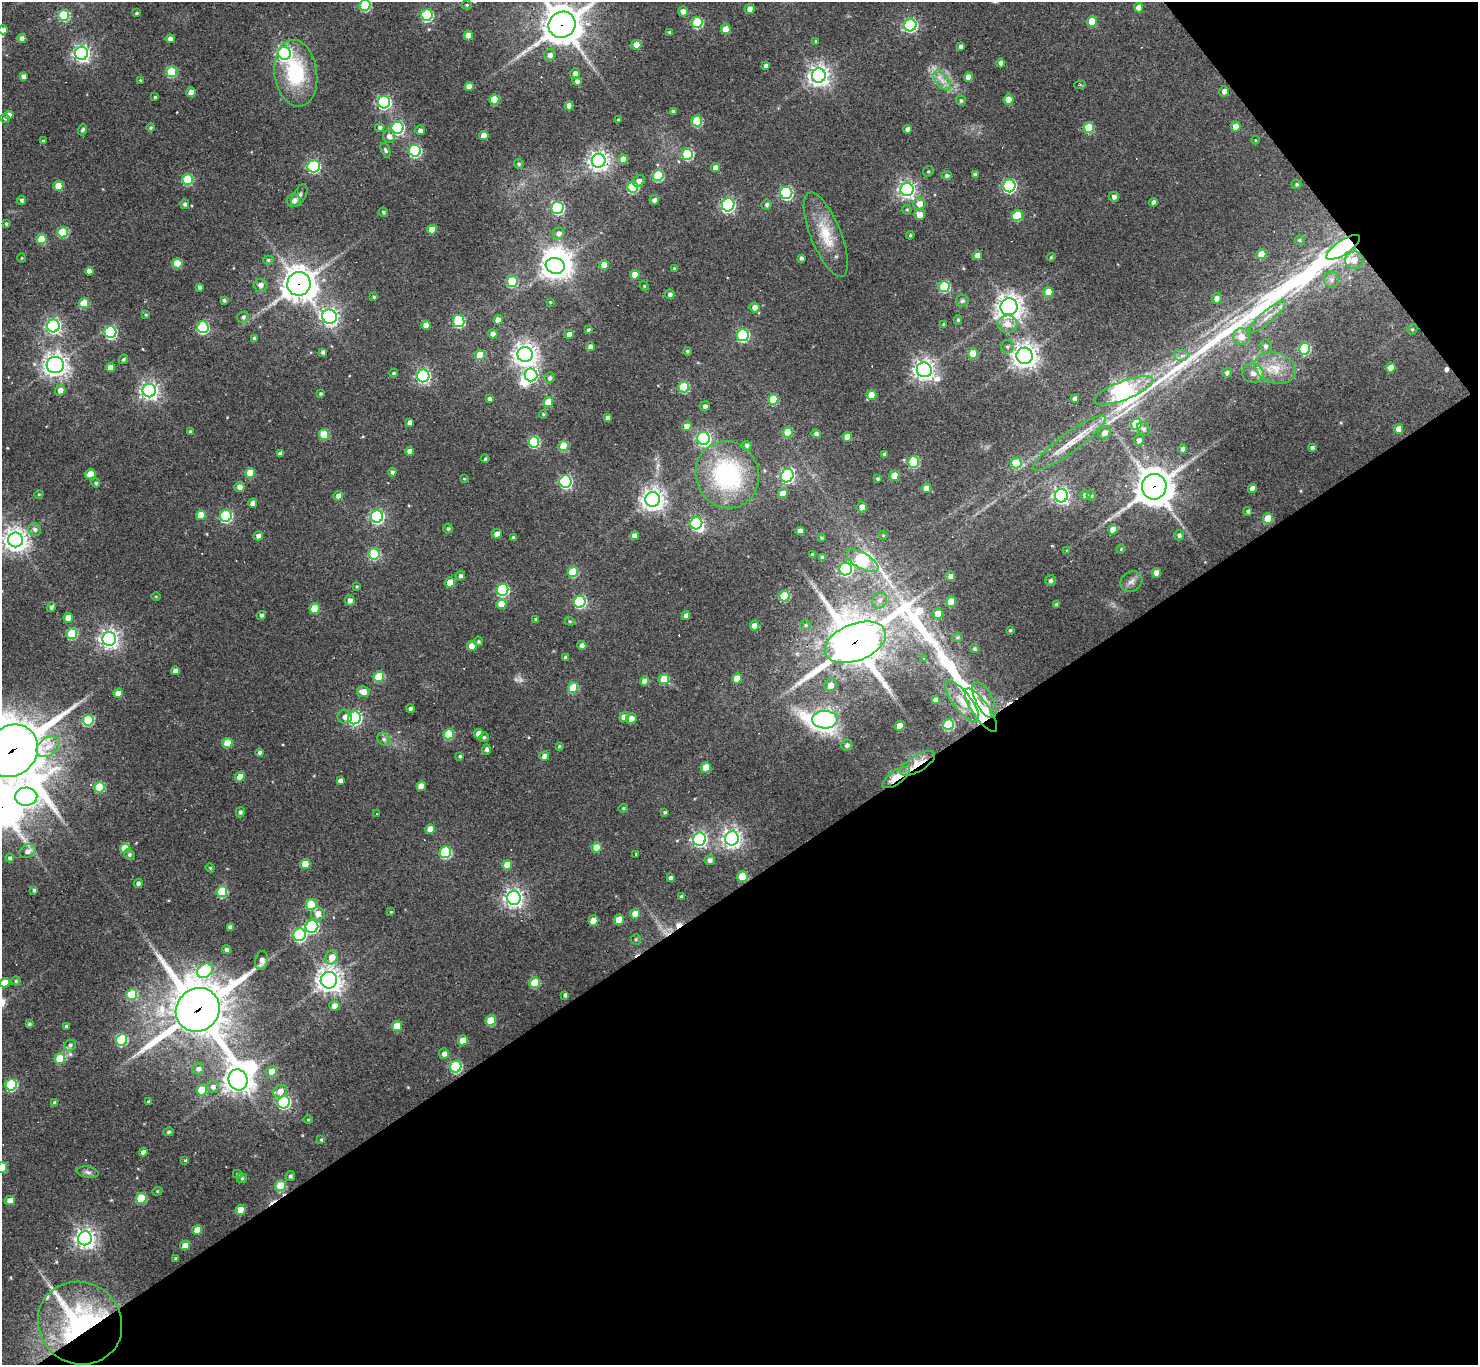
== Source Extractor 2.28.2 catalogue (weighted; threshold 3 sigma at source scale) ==
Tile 12 of 4 x 4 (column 4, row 3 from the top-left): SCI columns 4429-5904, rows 1518-2880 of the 5905 x 5899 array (HDU 1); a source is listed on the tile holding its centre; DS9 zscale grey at full resolution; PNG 1480 x 1367 px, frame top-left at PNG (2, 2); each listed source drawn as its Kron ellipse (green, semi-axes under 4 px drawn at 4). Shown black and unused: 38% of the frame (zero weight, under 3 of 4 exposures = <1% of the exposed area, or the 3 px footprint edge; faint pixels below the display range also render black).
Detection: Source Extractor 2.28.2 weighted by HDU 2 'WHT'; one run over the whole footprint, this tile lists its part. Background 0.123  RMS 0.0066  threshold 0.0298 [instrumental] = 3 sigma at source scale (4.5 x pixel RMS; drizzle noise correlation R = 1.50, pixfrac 1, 0.05/0.05 arcsec/px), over >= 5 px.
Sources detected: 454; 1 too faint to see at this stretch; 7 inside a brighter object's white glare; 10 cosmic-ray / hot-pixel residue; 1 long thin detection or spike segment (spike, bleed or trail) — neither listed nor drawn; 2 inside a brighter listed object's ellipse — not listed separately; the other 433 listed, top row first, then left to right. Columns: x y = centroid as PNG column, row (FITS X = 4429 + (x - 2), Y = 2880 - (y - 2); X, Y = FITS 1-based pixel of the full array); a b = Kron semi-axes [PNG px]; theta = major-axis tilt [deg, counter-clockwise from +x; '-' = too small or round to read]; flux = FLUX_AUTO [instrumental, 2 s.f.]
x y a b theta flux
365 5 5 5 - 49
467 5 5 4 - 0.94
1139 8 5 4 - 6.5
750 9 5 4 - 4.8
683 11 5 5 - 4.1
136 13 4 3 - 0.97
64 15 5 5 - 45
427 15 6 5 - 68
1092 21 5 5 - 19
697 22 5 5 - 55
562 25 14 12 37 1600
910 25 6 6 - 98
726 29 5 5 - 15
3 30 4 4 - 3
670 32 4 4 - 1.5
468 36 4 4 - 8.1
22 38 4 4 - 3.1
170 39 4 4 - 3.4
816 41 4 4 - 0.73
636 45 5 5 - 7.8
961 46 4 4 - 2
81 53 6 6 - 230
284 53 6 6 - 180
550 55 6 5 - 3.2
1001 63 4 4 - 2.4
766 66 4 4 - 2.9
172 72 5 5 - 41
296 73 33 21 -82 47
575 73 5 4 - 3
819 75 7 7 - 430
23 76 4 4 - 2.7
969 77 4 4 - 6.9
140 80 4 3 - 0.68
942 80 11 6 -52 4.5
577 81 5 4 - 1.9
1080 85 6 4 7 1
469 87 4 4 - 4.9
1224 91 5 5 - 4.5
191 92 5 4 - 9.5
155 97 3 3 - 0.87
494 99 5 5 - 21
1009 100 5 5 - 15
961 101 5 5 - 1.4
384 102 6 6 - 130
569 106 4 4 - 5.4
673 111 4 3 - 1.6
9 115 4 4 - 4
5 118 5 4 - 0.91
618 120 4 3 - 1.1
697 121 5 5 - 38
380 127 4 4 - 1.9
1236 127 5 4 - 12
151 128 4 4 - 1
397 128 6 6 - 100
1089 128 5 5 - 31
908 129 4 4 - 2.9
83 130 5 4 - 1.6
420 130 5 4 - 2.4
484 135 4 4 - 7.9
389 136 6 6 - 3.2
1255 140 4 3 - 0.47
43 141 4 4 - 1.5
386 150 8 4 -66 1.5
415 151 6 6 - 76
687 154 5 5 - 55
623 159 4 4 - 7
599 161 7 7 - 400
519 164 5 4 - 1.2
313 166 6 6 - 99
715 168 4 4 - 4.7
928 171 6 5 - 1.1
975 175 4 4 - 2
658 176 5 5 - 43
947 176 5 4 - 1.8
187 179 5 5 - 43
639 181 6 5 - 3.4
1297 184 5 4 - 0.96
58 186 5 5 - 14
1009 186 6 6 - 120
633 187 5 5 - 46
907 189 6 6 - 240
786 193 6 6 - 100
299 195 12 6 62 2.4
1114 197 5 5 - 2.3
21 200 5 4 - 1.6
294 200 7 6 - 3.8
654 200 4 4 - 2.7
1153 202 4 3 - 2
185 204 5 4 - 1.8
919 204 6 6 - 6
728 205 7 6 - 130
766 205 5 5 - 1.6
558 208 6 6 - 90
907 210 5 4 - 0.88
383 212 5 4 - 1.2
919 215 5 5 - 5.6
1017 215 6 5 - 25
6 224 4 3 - 1.1
432 230 5 4 - 10
63 232 5 5 - 33
559 233 6 5 - 3.2
826 235 45 15 -68 23
910 235 4 4 - 0.86
42 239 5 5 - 19
1299 240 5 4 - 1.2
1343 247 19 7 34 240
1261 254 5 5 - 15
977 255 5 4 - 3.6
1051 257 4 3 - 0.71
21 258 4 3 - 0.6
801 258 4 4 - 1.7
268 260 5 4 - 1.1
1354 260 9 8 - 7.1
177 263 5 5 - 19
604 265 5 4 - 10
555 266 9 8 - 560
674 268 4 3 - 0.58
89 271 4 4 - 4.1
635 275 4 4 - 11
1332 279 8 7 - 2.7
512 281 5 5 - 39
299 284 12 11 - 990
260 285 6 6 - 3.4
644 286 5 4 - 0.7
944 286 5 5 - 50
199 287 4 3 - 1.7
1048 292 5 5 - 14
670 294 5 4 - 2.1
374 297 4 3 - 0.92
1217 298 5 5 - 3.4
224 300 3 3 - 1.3
962 301 6 6 - 1.4
550 302 3 3 - 0.6
84 303 5 5 - 20
755 307 5 5 - 5.1
1009 307 8 8 - 580
146 315 4 3 - 0.75
243 317 6 5 - 1.7
330 317 7 7 - 230
1267 317 24 6 40 7.1
498 320 5 5 - 4.6
958 320 5 4 - 1
459 321 6 5 - 56
943 324 4 3 - 0.74
1007 324 10 8 -4 6.9
426 325 4 4 - 6.5
53 326 6 6 - 170
203 327 6 6 - 73
1412 329 5 4 - 1
588 330 4 3 - 1.2
110 332 6 6 - 92
493 334 4 4 - 3.6
569 334 4 4 - 5.6
743 335 6 6 - 78
1241 337 8 8 - 7.5
254 338 4 4 - 1.4
1266 346 7 6 - 2.3
591 347 4 4 - 4.6
1007 347 6 6 - 1.6
1304 349 6 5 - 56
687 351 4 4 - 1.3
323 352 4 4 - 1.9
525 354 7 7 - 560
973 354 5 5 - 15
480 355 5 5 - 18
1181 355 7 5 -1 2.2
1025 356 8 8 - 540
123 359 5 4 - 1.1
55 365 8 8 - 450
110 367 4 4 - 5.7
1391 367 5 4 - 7.7
1275 368 21 15 -18 16
924 370 7 7 - 410
394 373 4 3 - 0.91
1227 373 5 5 - 1.8
1253 373 11 9 -9 4.8
531 375 6 6 - 90
423 376 6 6 - 150
550 378 5 5 - 1.8
684 387 5 5 - 42
60 390 5 5 - 3.6
149 391 6 6 - 280
1123 391 31 9 21 350
321 394 4 3 - 1
871 395 5 5 - 11
489 399 4 4 - 2.2
1075 399 4 4 - 3.7
773 400 5 5 - 28
548 402 5 5 - 14
705 406 5 4 - 2.2
543 414 4 3 - 0.71
607 417 4 3 - 1.8
409 422 4 4 - 2.5
1136 424 5 5 - 37
687 426 5 5 - 4.8
1144 429 7 6 - 1.9
1399 429 5 4 - 6.7
190 432 4 4 - 1.3
788 432 5 5 - 16
1105 433 6 6 - 4.4
816 434 5 4 - 2
324 435 5 5 - 28
847 437 5 5 - 8.8
704 438 6 6 - 150
1139 440 5 5 - 2.7
534 442 5 5 - 52
1069 443 44 9 36 16
564 446 5 5 - 28
747 446 4 4 - 2.2
1312 447 4 4 - 1.6
1183 449 5 4 - 2
410 451 4 4 - 4.2
280 454 4 4 - 2.5
884 454 4 4 - 2
485 459 4 3 - 1
913 462 5 5 - 41
1016 463 5 5 - 23
392 472 4 4 - 1.7
250 473 5 5 - 14
90 474 5 4 - 9.1
727 475 34 31 -69 82
787 476 7 6 - 140
894 476 5 5 - 15
464 479 3 3 - 0.56
878 479 4 3 - 1.2
565 482 6 6 - 110
96 483 4 4 - 1.3
240 487 5 5 - 3.4
1154 487 13 12 - 1400
926 488 5 4 - 6.6
1252 488 4 4 - 4.5
783 493 5 5 - 7.4
39 494 4 3 - 0.58
1085 495 5 5 - 3.6
338 496 5 4 - 3.8
1061 496 7 6 - 210
1091 496 5 4 - 1.1
653 500 7 7 - 510
253 503 4 4 - 4.6
862 507 5 5 - 4.2
1248 511 4 4 - 1.6
201 515 5 5 - 14
226 516 6 6 - 75
377 517 6 6 - 130
1268 518 5 5 - 19
696 523 6 6 - 96
35 529 6 6 - 2.3
448 529 5 5 - 1.4
1113 530 5 5 - 7.1
800 531 5 4 - 3.8
497 534 5 4 - 4.9
883 535 4 4 - 0.73
1179 535 5 5 - 1.9
258 536 5 4 - 3.3
634 536 4 4 - 4.5
513 537 4 4 - 0.95
821 537 4 3 - 0.8
16 540 7 7 - 570
1121 549 4 4 - 0.71
1067 551 4 3 - 0.62
374 554 5 5 - 52
812 555 4 3 - 1.6
822 558 4 4 - 2.4
862 561 18 8 -30 75
846 569 6 6 - 130
573 572 5 5 - 30
1156 573 5 4 - 5.9
460 576 5 4 - 2
950 576 5 4 - 2.6
1051 580 5 5 - 1.8
450 582 5 5 - 12
1131 582 11 9 39 3.8
357 586 4 4 - 0.81
502 590 6 6 - 71
156 596 4 3 - 0.58
784 596 5 5 - 32
350 600 5 5 - 3.2
880 600 8 7 - 3
580 602 6 5 - 77
951 602 5 5 - 13
501 604 5 5 - 9.6
1057 605 4 3 - 1.7
51 607 5 3 - 1.7
315 609 5 5 - 16
938 614 5 5 - 7.9
261 615 4 4 - 1.7
686 616 4 4 - 3.7
68 618 5 4 - 9.6
536 619 4 3 - 1.5
570 621 5 4 - 0.9
806 625 5 5 - 1.1
754 626 4 4 - 6.5
1010 630 3 3 - 0.8
72 634 5 5 - 39
958 637 5 3 - 0.95
109 639 7 7 - 330
478 641 5 5 - 1.1
855 642 32 18 22 2900
582 645 4 4 - 2.8
472 646 5 4 - 8.8
974 649 5 4 - 1.1
566 657 3 3 - 1.5
924 659 4 2 - 0.75
175 671 4 4 - 3.5
379 677 5 5 - 29
664 679 5 5 - 21
737 679 5 5 - 14
645 681 5 4 - 5
830 685 6 6 - 5.8
573 688 5 5 - 26
363 692 6 5 - 5.6
118 693 5 4 - 6.8
935 700 4 4 - 2.7
984 700 20 8 -63 7.2
962 701 25 9 -52 11
410 709 4 4 - 2.2
981 710 25 8 -55 75
345 717 7 7 - 3.4
624 717 5 4 - 7
355 718 6 6 - 130
631 719 5 5 - 4.8
88 720 5 5 - 40
825 720 13 8 -2 370
948 725 5 5 - 43
900 726 5 4 - 9.4
449 734 5 5 - 25
479 734 5 4 - 7.7
484 737 5 4 - 1.2
384 739 7 6 - 1.8
227 743 5 5 - 17
847 745 6 5 - 2.1
559 746 4 4 - 0.78
48 747 13 8 36 6.8
487 749 5 4 - 1.8
12 751 28 24 44 3500
260 753 4 4 - 1.8
460 756 3 3 - 1
544 756 5 4 - 3.8
917 763 20 8 31 12
706 767 5 5 - 16
240 777 5 4 - 8.6
896 778 16 6 34 23
340 781 4 4 - 2.8
421 786 5 4 - 6.5
99 787 5 5 - 35
26 797 11 9 2 270
623 808 5 4 - 0.88
240 812 5 4 - 1.6
665 812 3 3 - 1.1
377 813 3 2 - 0.62
430 829 5 4 - 6.8
732 838 7 7 - 320
700 839 6 6 - 170
596 847 5 5 - 13
125 848 5 4 - 15
28 851 8 6 30 3.4
445 852 6 5 - 61
129 854 5 5 - 1.4
636 854 3 2 - 0.87
10 858 4 4 - 1.8
710 860 5 5 - 2.6
305 864 5 5 - 16
507 865 5 4 - 10
210 868 4 4 - 0.76
742 877 5 5 - 21
670 878 4 4 - 1.8
138 883 5 4 - 2.4
34 890 4 3 - 1.3
222 892 5 5 - 40
681 896 3 3 - 1.3
514 898 7 6 - 320
311 905 5 5 - 32
391 912 4 4 - 0.61
635 913 5 5 - 7.6
318 914 7 6 - 5.6
619 920 5 5 - 10
593 921 5 5 - 14
230 927 4 4 - 2.3
312 927 6 6 - 97
299 935 6 6 - 78
636 939 5 5 - 0.93
226 950 4 4 - 1.8
332 957 7 6 - 8.1
262 960 9 6 82 3.9
205 971 8 6 35 54
329 980 8 8 - 580
16 981 4 4 - 0.88
5 983 5 4 - 9.8
535 983 5 5 - 26
132 995 5 5 - 34
565 995 4 4 - 1.7
334 1006 5 5 - 4.6
198 1010 23 21 42 2900
491 1020 5 5 - 25
29 1024 4 4 - 1.3
397 1026 5 5 - 21
66 1027 3 3 - 2
121 1040 6 5 - 57
463 1040 5 5 - 11
70 1045 6 5 - 1.9
444 1054 5 5 - 3.1
60 1059 5 5 - 26
456 1067 6 5 - 59
198 1069 6 5 - 2.5
271 1071 5 5 - 7.6
238 1080 11 9 -65 720
11 1085 6 5 - 59
213 1087 6 6 - 2.8
202 1090 5 5 - 21
280 1091 7 6 - 5.4
148 1101 3 3 - 0.93
284 1102 6 6 - 110
55 1103 4 4 - 2
308 1120 4 4 - 0.79
169 1132 5 4 - 1.2
321 1140 4 3 - 0.86
143 1152 4 4 - 3.9
185 1160 3 3 - 1.1
2 1167 5 5 - 18
88 1172 11 5 -10 2.1
238 1174 5 4 - 0.74
290 1176 5 4 - 1.6
242 1178 5 4 - 1.1
281 1186 5 5 - 29
157 1191 5 4 - 0.91
141 1198 5 5 - 28
10 1201 5 4 - 7
240 1210 5 5 - 8.9
197 1230 5 4 - 11
85 1238 7 7 - 400
185 1245 5 4 - 8.8
176 1258 3 3 - 1.1
80 1323 43 40 -37 160
Overlapping masked pixels (flux is a lower limit): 11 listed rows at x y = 562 25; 1343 247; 299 284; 1154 487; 855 642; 981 710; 12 751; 917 763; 896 778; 198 1010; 80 1323
Isophote crosses this tile's border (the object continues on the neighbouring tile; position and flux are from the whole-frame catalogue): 5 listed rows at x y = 365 5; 562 25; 3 30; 12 751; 2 1167